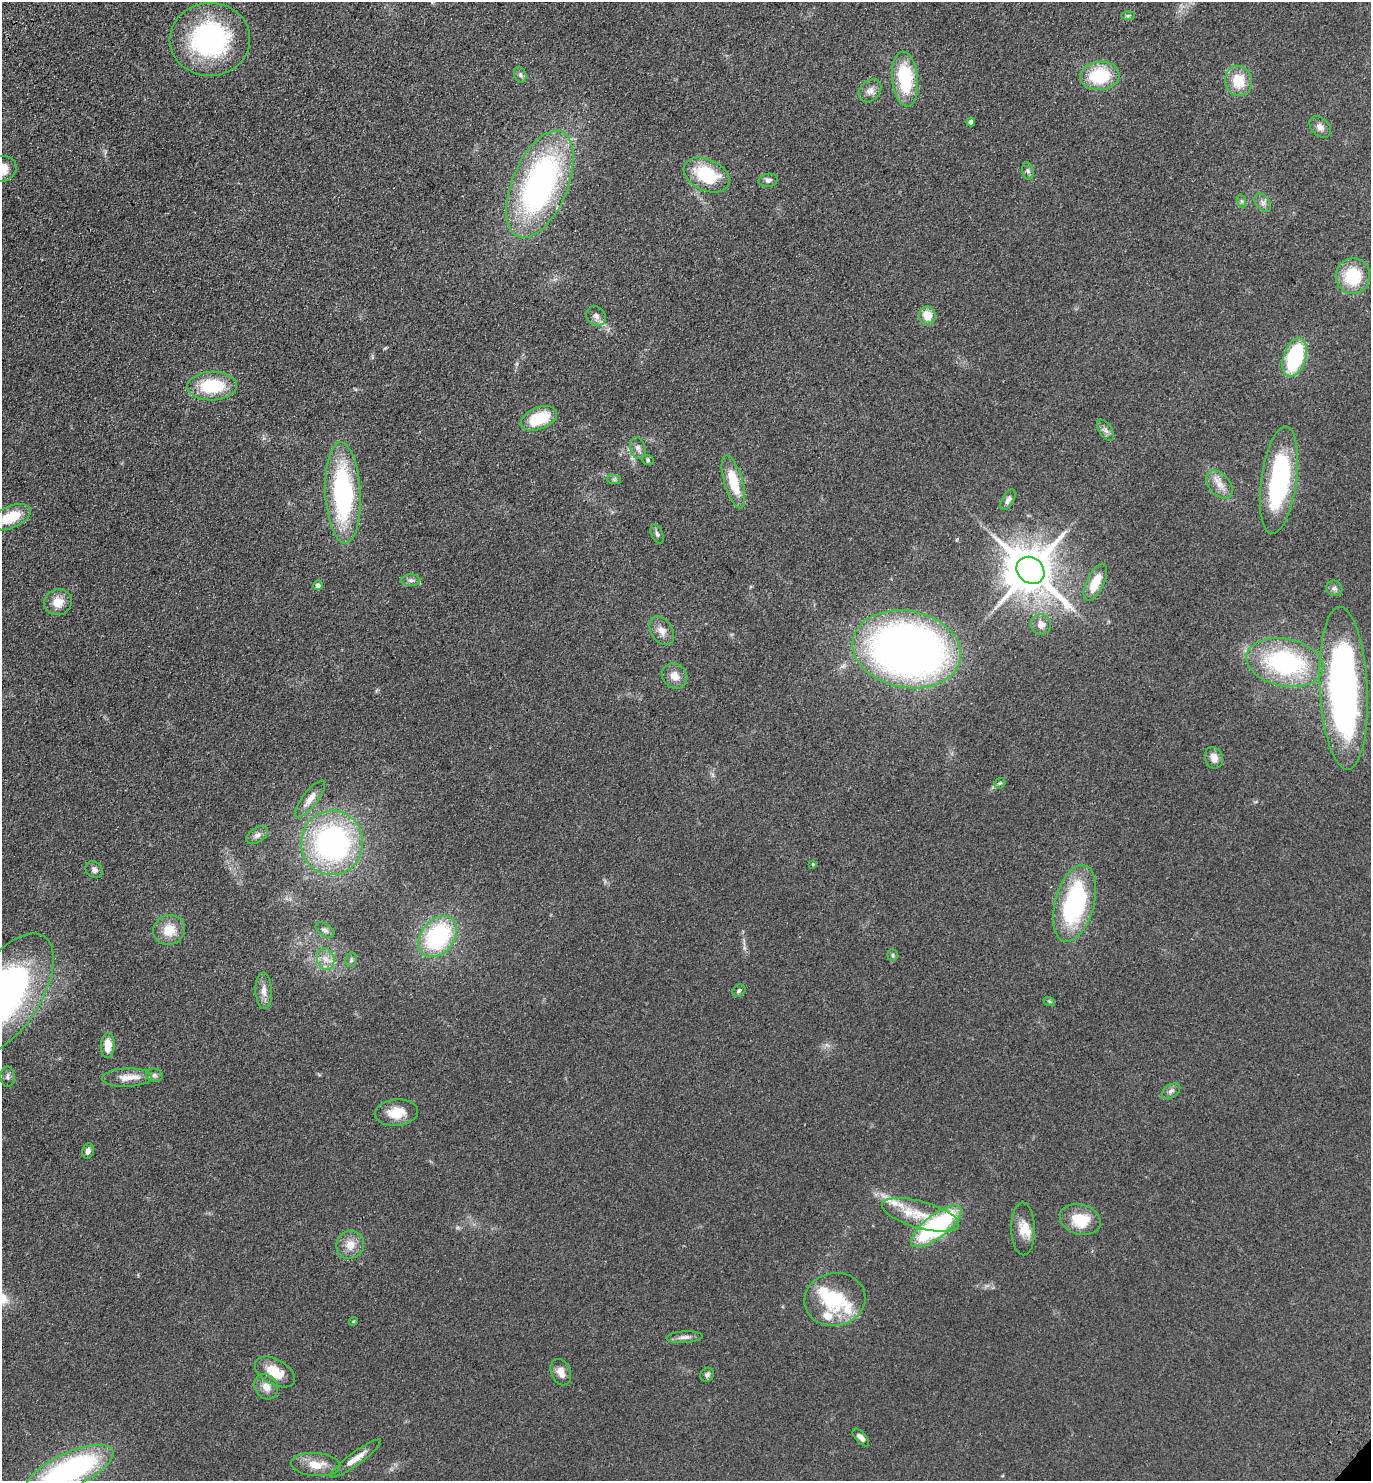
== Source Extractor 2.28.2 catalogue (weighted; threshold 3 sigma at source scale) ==
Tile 11 of 4 x 4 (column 3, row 3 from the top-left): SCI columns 3125-4493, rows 1570-3048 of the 6108 x 6096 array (HDU 1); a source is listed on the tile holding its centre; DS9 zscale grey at full resolution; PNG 1373 x 1483 px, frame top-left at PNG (2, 2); each listed source drawn as its Kron ellipse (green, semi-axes under 4 px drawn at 4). Shown black and unused: <1% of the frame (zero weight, under 3 of 4 exposures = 6% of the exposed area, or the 3 px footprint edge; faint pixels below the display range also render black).
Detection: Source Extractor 2.28.2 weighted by HDU 2 'WHT'; one run over the whole footprint, this tile lists its part. Background 0.167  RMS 0.0091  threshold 0.0411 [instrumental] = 3 sigma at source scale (4.5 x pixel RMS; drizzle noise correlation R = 1.50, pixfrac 1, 0.05/0.05 arcsec/px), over >= 5 px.
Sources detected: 92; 1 inside a brighter object's white glare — neither listed nor drawn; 5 inside a brighter listed object's ellipse — not listed separately; the other 86 listed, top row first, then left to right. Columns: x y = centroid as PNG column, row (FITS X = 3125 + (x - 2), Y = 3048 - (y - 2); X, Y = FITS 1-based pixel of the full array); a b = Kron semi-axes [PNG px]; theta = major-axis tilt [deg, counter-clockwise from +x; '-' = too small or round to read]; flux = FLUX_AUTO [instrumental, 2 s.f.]
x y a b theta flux
1128 16 7 4 2 1.5
210 39 40 36 4 150
520 75 8 6 -69 2.5
1100 76 19 14 6 48
905 79 27 13 -85 55
1238 81 15 13 -76 23
870 91 13 9 47 5.9
971 122 4 4 - 3.1
1320 127 12 8 -45 5.4
2 169 15 12 25 17
1028 171 8 5 -80 2.4
707 175 24 15 -24 53
768 180 9 6 8 3
540 184 57 27 67 250
1241 201 7 4 -71 1.6
1263 203 10 6 -52 3.9
1353 276 18 17 - 39
927 315 9 8 - 14
596 316 10 9 - 4.5
1295 357 20 11 72 78
212 386 25 14 2 46
539 418 19 11 22 36
1106 430 12 6 -56 3.5
638 448 11 7 -76 4.3
648 460 6 5 - 1.6
614 480 7 4 0 1.8
1279 480 54 17 82 140
733 482 27 9 -74 29
1219 484 16 10 -48 9.9
343 493 50 17 -87 140
1008 500 11 6 60 3.5
11 517 21 11 24 31
657 534 10 5 -67 2.3
1030 570 15 12 -40 4100
411 580 9 6 2 2.9
1095 582 20 8 64 20
318 585 5 4 - 3.8
1334 588 8 7 - 2.9
58 602 14 13 - 13
1041 624 10 10 - 7.2
662 631 15 10 -57 8.1
907 649 55 38 -11 580
1285 662 39 23 -11 130
675 676 13 12 - 8.7
1344 688 81 24 -87 390
1214 758 11 9 -70 8.3
1000 783 6 4 42 1.4
310 799 22 7 52 9
257 835 12 7 33 4.1
332 843 32 31 - 210
813 864 4 3 - 0.93
94 870 9 7 -38 3.1
1075 903 39 19 75 120
169 930 16 14 24 17
325 930 10 6 -33 2.7
438 937 23 16 51 100
893 955 6 5 - 1.5
326 959 11 8 -79 7.5
351 960 7 5 78 1.9
264 991 18 8 -87 7.4
739 991 7 5 41 2
6 995 70 34 56 330
1049 1001 6 4 -18 1.2
108 1045 12 7 88 13
154 1075 8 6 -13 3
7 1077 10 7 -87 2.8
127 1078 25 9 2 11
1171 1091 10 6 32 3.2
396 1113 22 13 5 18
88 1151 8 5 75 3.9
921 1215 40 13 -16 33
1080 1220 21 15 -16 29
936 1226 30 11 38 130
1023 1229 26 12 -89 13
350 1245 14 13 - 12
835 1299 30 26 9 53
353 1321 4 4 - 0.96
685 1337 18 5 3 4.5
275 1372 22 12 -29 20
561 1372 14 9 -66 7.8
707 1375 7 6 - 2.4
266 1387 13 11 -55 8.5
861 1438 11 5 -48 4.8
356 1458 31 6 36 10
316 1464 25 11 -3 16
69 1470 47 17 25 200
Isophote crosses this tile's border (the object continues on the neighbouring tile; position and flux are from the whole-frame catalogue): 4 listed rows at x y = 2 169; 11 517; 6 995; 69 1470